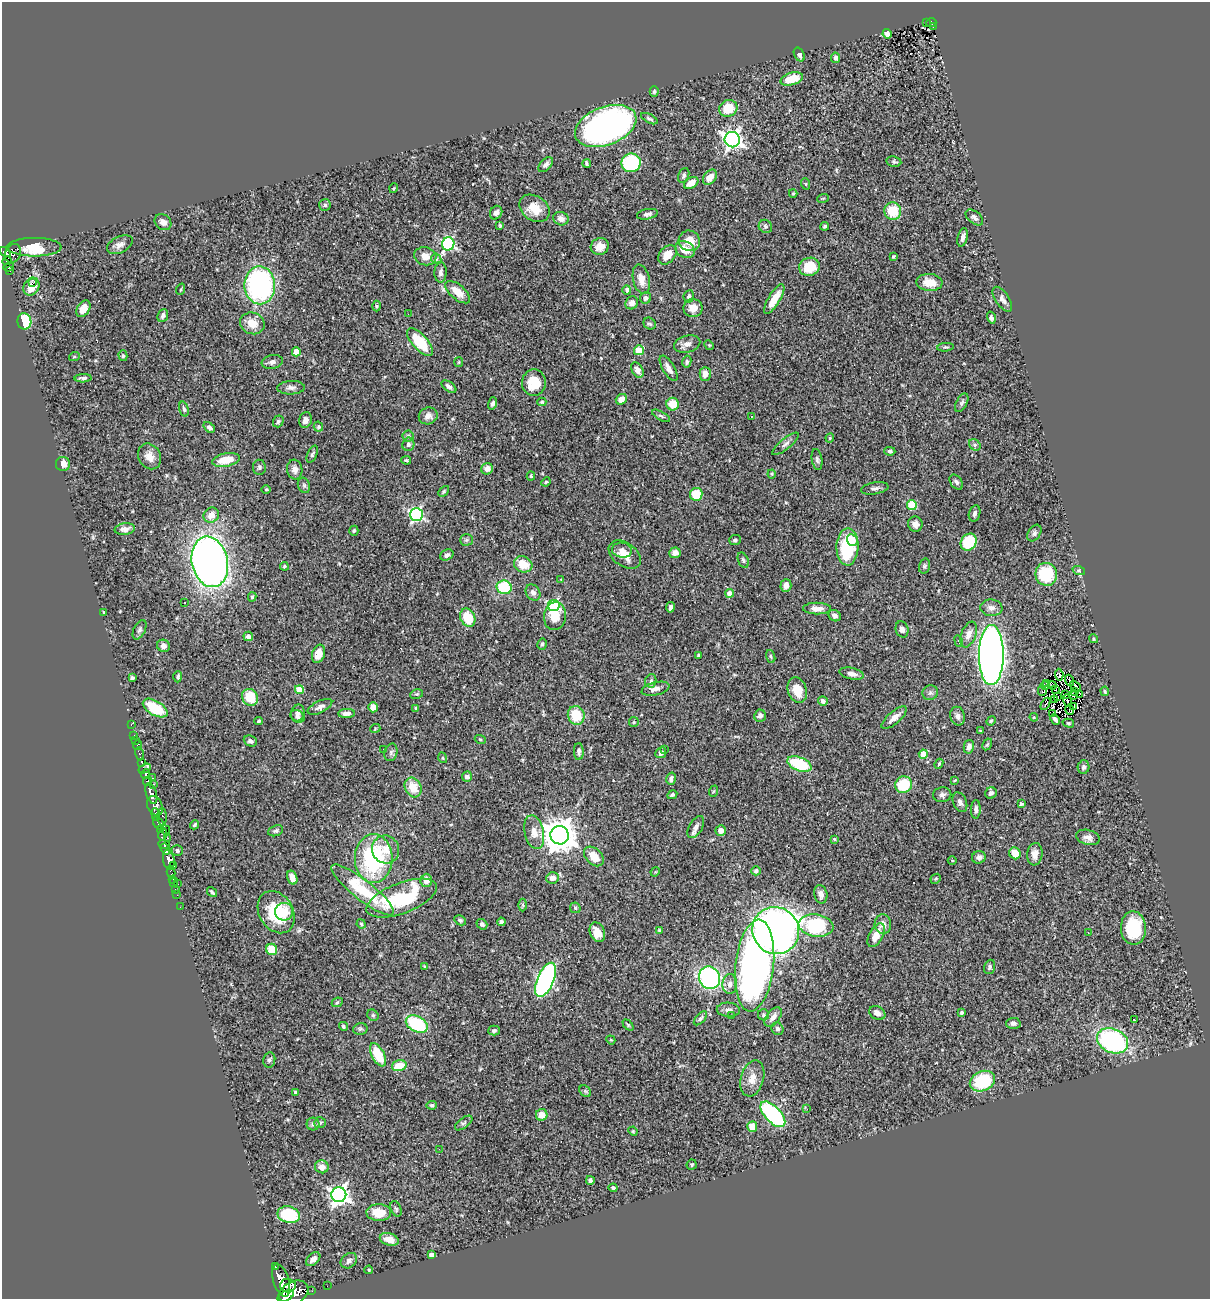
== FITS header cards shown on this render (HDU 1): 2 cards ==
NAXIS1  =                 1208
NAXIS2  =                 1297

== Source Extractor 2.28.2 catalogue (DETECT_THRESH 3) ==
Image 1208 x 1297 px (HDU 1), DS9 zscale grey, 1 PNG px = 1 image px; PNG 1212 x 1301 px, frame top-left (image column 1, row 1297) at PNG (2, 2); each listed source drawn as its Kron ellipse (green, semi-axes under 4 px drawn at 4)
Background 0.49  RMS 0.031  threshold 0.0923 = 3 sigma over >= 5 px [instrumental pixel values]
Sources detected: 396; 4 with non-positive FLUX_AUTO (blend fragments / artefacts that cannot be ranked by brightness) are neither listed nor drawn; the other 392 listed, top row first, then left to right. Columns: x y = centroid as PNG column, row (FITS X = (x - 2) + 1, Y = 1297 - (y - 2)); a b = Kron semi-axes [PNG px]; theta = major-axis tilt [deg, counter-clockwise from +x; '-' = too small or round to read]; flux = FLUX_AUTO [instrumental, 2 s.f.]
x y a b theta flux
926 23 3 3 - 9.2
931 23 5 4 - 36
933 27 3 2 - 5.5
887 34 5 4 - 9.4
799 55 7 5 -63 7.2
835 58 5 4 - 5.9
792 79 11 6 16 45
654 91 5 4 - 3.3
728 108 9 8 - 45
649 119 9 4 -27 4.4
606 126 32 19 21 780
732 140 8 7 - 870
894 162 7 5 -10 4.1
587 163 4 3 - 3.2
631 163 9 9 - 180
546 165 9 5 48 6.4
684 175 8 5 66 5.1
710 177 8 6 51 20
691 183 8 5 32 21
806 184 6 3 -71 2
394 188 5 3 - 1.8
793 193 4 4 - 2.3
823 198 6 3 19 2.1
325 205 6 6 - 4.2
534 208 16 12 -34 35
893 211 9 8 - 58
496 213 7 6 - 9.1
647 214 10 5 11 6.4
974 217 10 6 -39 8.3
561 219 7 6 - 11
163 222 9 7 -38 10
500 226 4 3 - 3.1
765 226 7 6 - 4.9
825 226 4 3 - 3.3
963 237 9 5 77 8.2
689 241 11 10 - 25
448 244 7 6 - 310
120 245 14 8 26 11
34 247 27 9 0 60
600 247 9 8 - 20
685 249 10 8 -29 25
5 252 6 4 -31 270
13 253 10 7 61 340
667 255 11 7 48 29
425 256 11 9 -14 16
893 256 3 3 - 2.3
436 259 5 5 - 2.9
7 261 4 3 - 52
8 267 5 3 - 52
809 267 10 9 - 62
10 271 3 3 - 19
440 272 10 6 88 7.6
641 279 15 8 -77 21
929 282 13 8 -5 33
33 283 3 3 - 18
260 285 19 15 -88 390
31 286 9 7 59 35
181 289 6 3 71 2.4
627 290 4 4 - 5.4
458 292 15 7 -40 28
689 297 6 5 - 5.4
646 298 6 5 - 7.6
774 299 17 5 58 30
1002 299 14 7 -56 10
632 303 7 6 - 8.7
376 306 5 3 - 2.3
693 308 9 9 - 22
83 309 9 6 57 24
408 314 2 2 - 1.1
163 316 7 5 68 6.4
991 318 6 4 -73 4.5
24 321 8 7 - 110
252 323 12 10 -22 25
650 324 6 5 - 4.2
420 342 17 7 -48 79
687 344 13 8 15 12
709 345 5 4 - 2.4
945 347 8 3 7 3
639 350 5 4 - 65
296 352 4 4 - 34
123 356 5 4 - 3.2
74 357 5 3 - 1.9
272 362 10 7 11 8.6
459 362 5 4 - 2.2
687 362 6 4 78 5.4
669 368 14 6 -60 14
637 370 8 5 -62 16
705 374 7 5 89 15
83 378 8 4 2 5.6
534 383 13 12 - 51
449 387 8 5 -36 6.9
291 388 14 7 2 8.9
621 399 6 5 - 13
542 402 4 4 - 2.5
493 403 6 4 73 6.5
962 403 10 5 61 5.3
673 404 6 6 - 38
184 409 7 4 -73 4.3
428 416 9 8 - 12
661 416 10 3 -30 3.8
751 416 3 3 - 2.2
305 420 8 6 71 9.6
278 421 6 5 - 4.2
209 427 6 4 -40 6.4
318 427 5 4 - 4.5
408 436 5 5 - 4.1
830 438 4 4 - 2.2
408 444 7 6 - 5.5
785 444 16 5 39 8.7
975 445 6 5 - 3.8
890 451 5 4 - 3.4
312 454 9 5 65 4.2
150 456 13 11 -58 19
226 460 14 6 11 39
406 460 5 3 - 2.5
817 460 10 5 -81 4.9
63 464 7 7 - 14
259 467 7 6 - 5.1
295 469 10 7 -82 10
487 469 6 5 - 14
772 474 4 4 - 2.2
531 476 4 4 - 2.7
546 482 5 4 - 2.4
956 482 8 5 -53 6.4
304 485 8 6 -69 4.4
875 488 14 6 9 7.2
266 489 5 3 - 1.8
444 491 6 3 45 2.6
696 494 6 6 - 46
912 505 5 5 - 91
975 513 8 5 75 7.7
416 514 6 6 - 380
211 515 8 7 - 18
915 524 8 7 - 11
125 529 10 6 9 9.8
354 531 5 4 - 3.3
1034 533 9 6 58 6.3
466 540 6 5 - 4.4
735 540 6 5 - 4.4
852 540 6 5 - 36
969 542 9 7 55 99
847 547 18 11 89 120
622 550 10 7 -9 10
675 553 5 5 - 11
447 555 7 5 27 7.3
625 555 18 11 -35 24
743 560 8 5 -68 4.3
210 562 25 18 -78 1400
523 564 9 8 - 35
284 566 4 4 - 3.3
924 566 7 5 75 4
1079 571 6 4 -19 3.1
1046 574 11 11 - 110
561 579 3 2 - 2.5
786 586 6 5 - 17
504 587 7 6 - 83
533 593 9 6 -52 7.8
730 593 4 4 - 21
252 597 4 3 - 3.6
185 602 3 3 - 7.3
554 605 5 5 - 230
670 607 5 3 - 6
991 608 11 8 -6 11
817 609 14 6 -1 13
104 612 4 3 - 2.4
555 616 14 11 82 38
835 616 6 5 - 7.2
468 618 9 7 -65 53
902 629 8 6 -75 7.7
139 630 10 5 63 5.8
969 634 13 7 68 17
248 636 5 4 - 9.3
1094 639 5 4 - 2.8
959 641 6 3 -70 2.3
542 644 6 4 77 4.1
163 646 6 6 - 9.1
319 654 9 6 71 27
699 655 3 3 - 4.4
991 655 30 12 89 1700
771 656 6 4 -71 3
852 674 12 5 -12 10
1059 675 6 2 -85 2.7
178 677 6 4 90 3.5
132 678 4 3 - 3.2
1070 680 6 2 -69 1.7
651 681 7 5 67 5.3
1047 683 3 2 - 0.32
1052 685 4 2 - 0.77
1045 686 4 2 - 1
1075 686 6 2 -46 3
655 689 14 6 14 12
1055 689 3 2 - 1.5
299 690 4 4 - 59
797 690 13 9 -72 29
1042 691 5 3 - 7
1074 691 3 2 - 1.7
1105 691 5 3 - 2.5
930 693 8 7 - 5.8
417 694 6 4 10 3
1080 694 3 2 - 1.8
1065 695 2 2 - 3.1
1073 696 3 2 - 1.3
250 697 9 7 -57 53
1057 697 3 2 - 0.97
1055 699 2 2 - 1.5
823 701 5 4 - 7.6
1067 701 6 2 -76 6.6
1046 704 7 2 60 2
1074 706 3 3 - 2.1
320 707 13 6 26 9
373 707 5 4 - 13
155 708 14 7 -31 87
416 708 3 3 - 2.2
1070 709 5 3 - 5.1
298 713 8 6 74 7.1
347 713 8 4 2 9
1053 713 2 2 - 1.2
576 715 9 8 - 57
298 716 7 5 -31 5.2
760 716 6 5 - 6.6
958 716 9 7 -78 8.2
1034 717 4 4 - 2.7
894 718 16 6 41 15
1055 719 6 3 -44 4.4
259 721 4 3 - 2.8
991 721 5 4 - 2.5
634 722 5 4 - 2.5
1068 723 6 4 -15 2.4
131 724 3 2 - 5.4
375 729 5 3 - 1.6
980 731 4 4 - 2
134 735 3 2 - 10
480 739 5 3 - 2.2
135 740 3 2 - 9.7
250 741 7 5 -23 5.6
987 744 6 4 61 3
137 745 5 3 - 38
969 747 7 5 78 9
664 749 3 3 - 2.7
384 750 3 3 - 3.8
391 752 9 6 76 5.5
579 752 8 5 -89 5.7
661 753 6 5 - 9.6
140 754 7 4 -75 120
923 754 4 4 - 40
443 758 5 3 - 1.7
142 762 4 3 - 77
799 764 13 6 -22 110
939 764 5 4 - 3
1083 767 7 5 77 5.6
145 769 6 3 31 190
145 774 5 4 - 210
467 776 5 5 - 8
153 778 3 2 - 13
671 779 6 5 - 7.1
955 780 4 3 - 1.7
148 781 5 3 - 250
154 784 3 3 - 53
903 785 8 8 - 85
413 788 10 8 -62 35
714 791 6 3 70 2
991 793 6 5 - 6.8
151 794 11 5 -72 820
672 795 5 4 - 4.1
942 795 9 7 9 6.1
960 802 10 6 -66 8.2
1021 804 3 3 - 3.1
155 806 10 7 -64 570
976 809 9 5 89 7.4
156 814 6 3 -83 250
162 817 9 4 -89 150
158 823 6 5 - 300
195 825 5 4 - 3.9
696 827 12 6 59 9.7
160 830 3 3 - 23
165 830 5 3 - 21
721 830 5 5 - 12
276 831 8 5 20 4.4
534 832 17 9 -78 23
163 835 6 4 75 33
559 835 9 9 - 4300
1088 837 12 7 -15 11
167 838 2 2 - 19
834 839 4 4 - 2.1
164 845 6 4 -23 46
165 849 6 3 -69 290
386 849 14 13 - 31
177 850 5 5 - 4.7
1015 853 6 5 - 27
1035 854 11 7 84 14
594 856 11 7 -45 30
979 857 7 6 - 7.2
374 859 24 19 90 240
169 860 10 5 -79 780
952 860 4 3 - 1.9
174 866 2 2 - 7.1
756 871 5 4 - 5.2
171 872 6 3 -77 37
655 872 5 4 - 1.8
292 877 7 5 -73 16
552 878 6 5 - 12
173 879 2 2 - 6.9
936 879 5 4 - 2.6
426 880 6 5 - 21
174 883 2 2 - 7.9
178 884 3 2 - 8.5
175 889 2 2 - 3.7
363 890 39 10 -38 110
212 892 5 3 - 3.6
821 894 9 6 -79 10
177 895 2 2 - 6.9
402 898 37 15 21 190
523 905 6 4 -89 2.9
180 907 2 2 - 5.6
575 908 6 5 - 3.1
276 912 22 17 -59 110
284 912 9 9 - 25
460 920 6 4 -29 4.3
501 922 4 4 - 4.3
361 924 5 4 - 3.1
482 924 6 4 -38 5.3
883 924 10 8 -84 14
816 925 17 11 -9 200
1133 928 17 12 -87 100
659 930 4 3 - 2
776 931 24 23 - 1300
597 932 10 7 -68 29
1088 932 2 2 - 1.1
876 935 13 7 61 26
272 949 6 5 - 41
425 966 4 4 - 3.4
755 966 46 19 84 890
990 967 7 5 71 4.7
710 978 11 10 - 310
545 980 18 8 67 470
730 984 10 7 88 12
337 1002 6 4 24 3.5
728 1010 11 7 -3 8.6
877 1013 8 6 -32 11
961 1013 4 3 - 3.6
373 1015 6 5 - 3.2
764 1015 5 5 - 3.4
732 1016 3 2 - 1.9
773 1017 11 6 52 12
700 1018 8 4 48 4.6
1135 1020 3 3 - 23
1013 1023 7 5 2 6
417 1024 12 7 -28 130
628 1025 6 4 -47 2.6
343 1026 5 4 - 3.4
360 1029 7 5 12 4.7
777 1029 6 5 - 5.5
494 1030 5 5 - 5.1
611 1040 5 3 - 1.9
1113 1041 16 12 -24 290
378 1055 13 6 -62 66
269 1060 7 6 - 5.1
399 1066 7 5 16 36
752 1078 18 11 74 25
982 1081 13 9 24 110
585 1091 6 5 - 3.8
295 1092 4 3 - 6.7
432 1105 5 4 - 3.4
807 1109 4 3 - 2.7
773 1114 16 8 -46 240
542 1115 6 5 - 18
320 1123 6 5 - 3.7
464 1123 10 5 37 5.2
313 1124 6 6 - 5
752 1127 5 5 - 29
633 1131 5 4 - 2.4
439 1149 2 2 - 6.7
692 1165 5 5 - 2.9
322 1167 7 6 - 14
590 1180 4 4 - 4.9
613 1188 4 4 - 4.1
339 1195 7 7 - 980
396 1209 8 5 -69 4
379 1213 12 8 -1 45
289 1215 11 8 -13 110
389 1239 10 6 -17 22
431 1255 4 4 - 12
313 1259 8 5 44 11
349 1261 9 7 37 7.2
275 1267 3 3 - 46
369 1270 4 3 - 2.5
281 1280 17 8 -73 1300
288 1285 8 7 - 370
327 1286 2 2 - 5.7
312 1291 2 2 - 7
294 1293 15 11 28 1500
286 1296 9 4 26 650
At the frame edge (FLAGS 8, measured only in part): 1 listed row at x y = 286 1296
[4 non-positive-flux detections neither listed nor drawn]